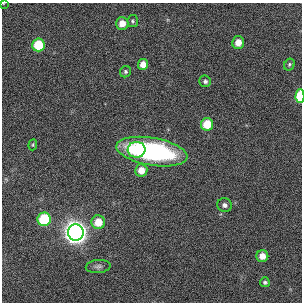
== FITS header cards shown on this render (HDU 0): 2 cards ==
NAXIS1  =                  300
NAXIS2  =                  300

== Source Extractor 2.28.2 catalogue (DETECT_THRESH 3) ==
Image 300 x 300 px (HDU 0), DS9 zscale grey, 1 PNG px = 1 image px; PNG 304 x 304 px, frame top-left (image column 1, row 300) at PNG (2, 3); each listed source drawn as its Kron ellipse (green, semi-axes under 4 px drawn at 4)
Background -0.00419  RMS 0.028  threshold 0.0851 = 3 sigma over >= 5 px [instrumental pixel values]
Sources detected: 22; all 22 listed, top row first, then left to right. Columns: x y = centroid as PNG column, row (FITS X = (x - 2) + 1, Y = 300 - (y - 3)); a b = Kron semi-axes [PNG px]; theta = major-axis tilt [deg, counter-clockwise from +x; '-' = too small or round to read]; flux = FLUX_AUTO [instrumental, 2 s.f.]
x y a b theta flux
3 3 4 2 - 1.2
133 21 6 5 - 3.3
122 23 6 6 - 21
238 42 6 6 - 23
38 45 6 6 - 75
143 64 5 5 - 18
289 64 6 5 - 3.4
125 72 6 5 - 3.4
205 81 6 5 - 5.3
300 96 7 4 87 86
207 124 6 6 - 54
33 145 5 4 - 2.2
136 150 9 8 - 45
152 152 36 14 -10 350
141 170 6 6 - 24
224 205 7 7 - 7.9
44 219 6 6 - 130
98 222 7 7 - 37
76 232 8 8 - 1900
262 256 6 6 - 19
98 266 12 6 6 7
265 282 5 5 - 3.6
At the frame edge (FLAGS 8, measured only in part): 2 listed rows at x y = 3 3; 300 96